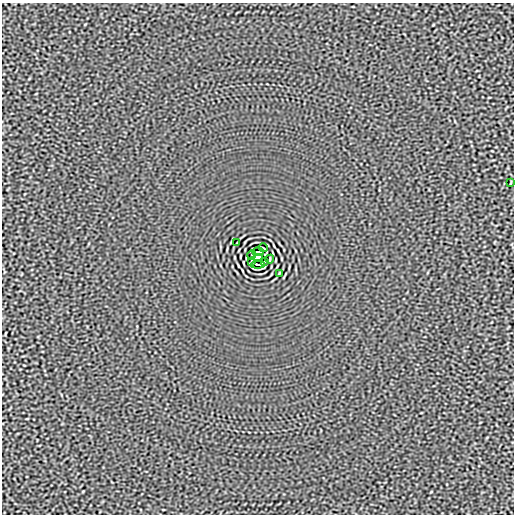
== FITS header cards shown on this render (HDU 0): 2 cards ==
NAXIS1  =                  512
NAXIS2  =                  512

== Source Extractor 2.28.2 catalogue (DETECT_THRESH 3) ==
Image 512 x 512 px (HDU 0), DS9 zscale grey, 1 PNG px = 1 image px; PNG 516 x 516 px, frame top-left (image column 1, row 512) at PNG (2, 3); each listed source drawn as its Kron ellipse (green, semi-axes under 4 px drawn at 4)
Background -1.80e-05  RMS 0.0015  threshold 0.00456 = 3 sigma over >= 5 px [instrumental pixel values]
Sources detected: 11; all 11 listed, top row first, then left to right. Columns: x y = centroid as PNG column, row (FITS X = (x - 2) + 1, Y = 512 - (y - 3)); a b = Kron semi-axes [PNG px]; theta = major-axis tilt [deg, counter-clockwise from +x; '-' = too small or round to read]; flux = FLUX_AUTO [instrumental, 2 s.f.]
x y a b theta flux
511 183 4 2 - 0.06
237 243 3 2 - 0.077
263 248 4 2 - 0.078
258 252 6 2 0 0.14
252 255 5 2 - 0.024
258 258 5 4 - 3.9
270 259 4 2 - 0.093
251 261 3 2 - 0.075
264 261 4 2 - 0.068
258 264 7 2 5 0.091
279 273 3 2 - 0.077